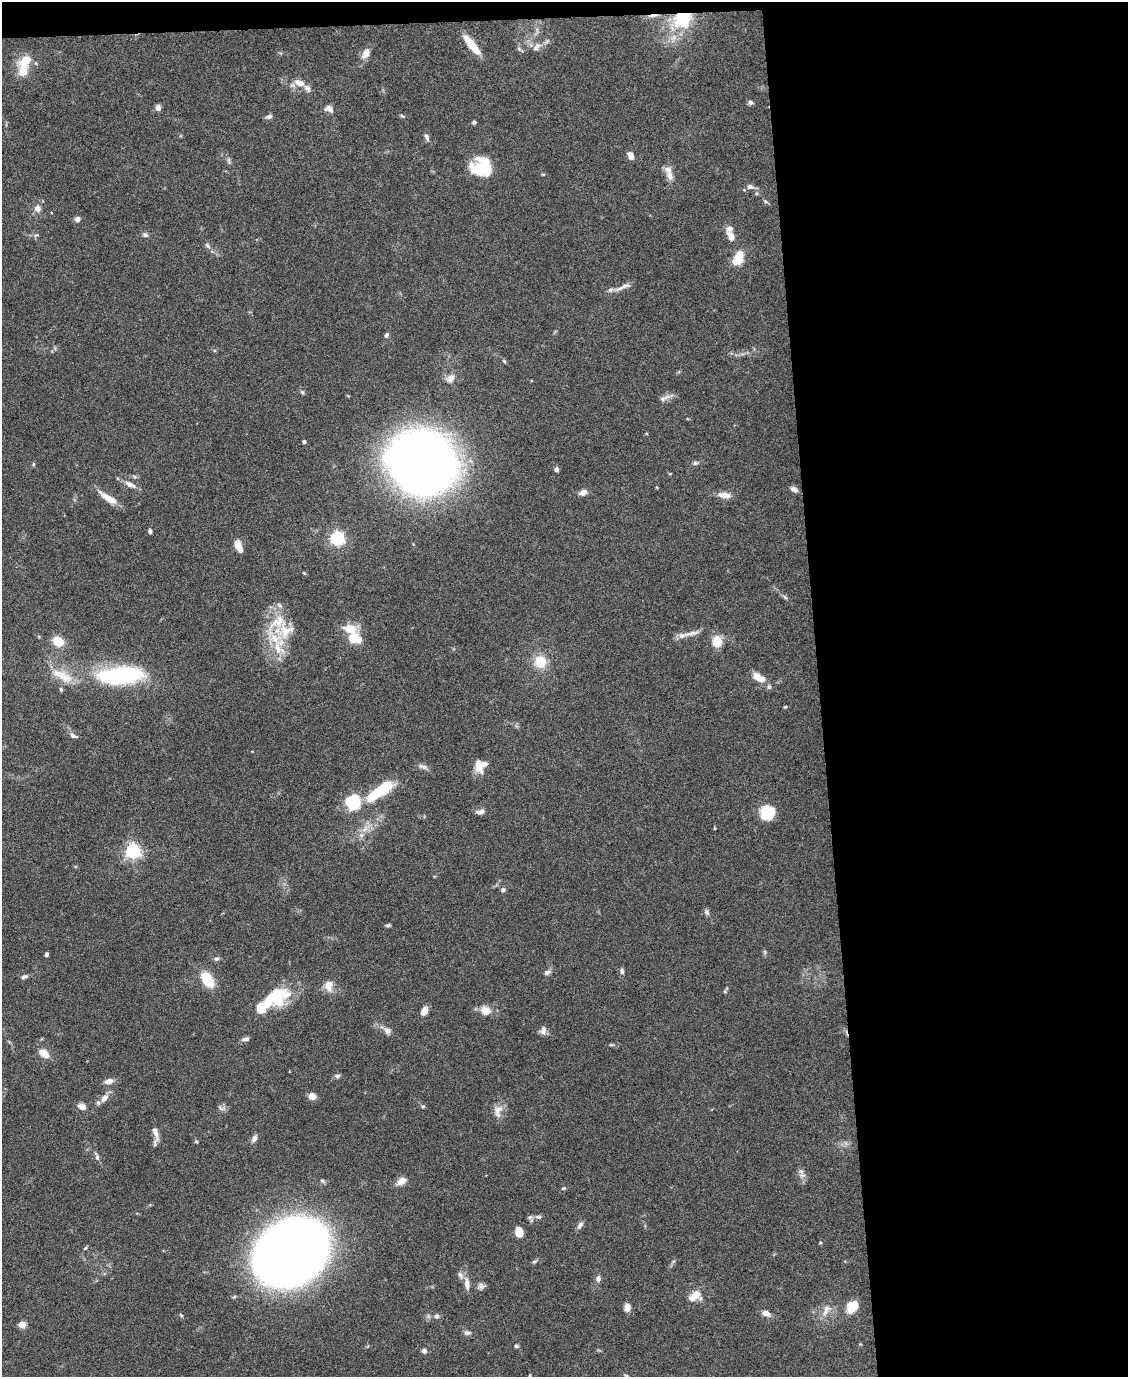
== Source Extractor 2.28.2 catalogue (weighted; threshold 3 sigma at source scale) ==
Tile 4 of 4 x 3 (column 4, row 1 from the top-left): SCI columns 3382-4507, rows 2979-4353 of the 4507 x 4480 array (HDU 1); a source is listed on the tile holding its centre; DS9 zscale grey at full resolution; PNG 1130 x 1379 px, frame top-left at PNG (2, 2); no overlay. Shown black and unused: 29% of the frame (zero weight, under 4 of 8 exposures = <1% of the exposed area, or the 3 px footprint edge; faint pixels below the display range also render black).
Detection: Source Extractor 2.28.2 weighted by HDU 2 'WHT'; one run over the whole footprint, this tile lists its part. Background 0.0544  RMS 0.0038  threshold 0.0155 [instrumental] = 3 sigma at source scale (4.09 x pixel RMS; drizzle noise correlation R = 1.36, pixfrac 0.8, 0.05/0.05 arcsec/px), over >= 5 px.
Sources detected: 142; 5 inside a brighter object's white glare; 1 cosmic-ray / hot-pixel residue — not listed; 11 inside a brighter listed object's ellipse — not listed separately; the other 125 listed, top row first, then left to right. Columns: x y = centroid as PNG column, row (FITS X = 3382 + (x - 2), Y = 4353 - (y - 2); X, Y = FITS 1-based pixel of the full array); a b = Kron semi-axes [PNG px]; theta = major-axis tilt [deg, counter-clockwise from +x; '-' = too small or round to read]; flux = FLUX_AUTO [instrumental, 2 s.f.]
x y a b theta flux
682 19 26 22 29 17
471 45 24 7 -51 8.1
537 47 13 7 52 1.9
519 49 6 4 -46 0.64
366 54 14 8 64 2.8
25 61 20 12 49 7.9
299 83 13 8 -19 3.2
750 102 6 5 - 1.1
158 108 6 5 - 1.8
329 109 11 8 -15 1.8
402 116 6 4 -25 0.48
269 117 8 5 16 1
474 122 4 4 - 0.76
427 137 10 5 -68 1.1
630 155 8 6 -67 2.1
229 161 10 4 -79 0.84
483 167 18 15 -19 14
543 174 6 3 -18 0.35
670 175 14 9 -68 2.5
750 187 9 6 -10 1.3
765 201 7 4 -32 0.57
37 208 9 9 - 2.1
77 219 7 7 - 1.1
145 235 8 6 -17 0.95
731 237 14 8 -65 2.9
207 245 11 4 -50 0.95
738 258 17 9 64 7.5
623 287 28 5 22 2.5
386 335 8 5 70 0.78
504 361 5 5 - 0.54
450 378 14 10 37 2.6
302 392 5 5 - 0.54
664 398 18 6 25 1.7
304 442 4 4 - 0.58
424 461 47 33 -54 510
695 463 7 6 - 0.73
33 464 6 4 90 0.43
556 469 5 5 - 1
670 474 5 3 - 0.26
130 484 14 7 -28 2.5
794 489 9 6 -23 1.4
583 492 10 6 20 1.8
724 495 18 7 -7 2.7
108 498 26 7 -34 4.8
150 531 4 4 - 0.87
337 538 6 6 - 82
238 546 12 6 -71 5.2
304 573 6 3 -18 0.33
785 597 7 4 -45 0.62
278 622 37 19 37 12
350 629 17 11 -19 5.9
690 634 27 6 10 3.1
354 639 11 7 -12 8.3
58 641 12 10 -31 5.8
717 641 12 10 -85 5.4
279 647 33 17 84 12
540 662 13 13 - 7.5
120 675 42 15 6 54
759 677 18 8 -25 4.6
65 678 20 16 -28 6.6
785 707 5 4 - 0.33
73 736 10 5 -27 1.2
478 766 18 9 -78 3.7
423 767 14 5 -18 1.3
383 788 29 9 37 20
354 802 13 11 -64 23
480 812 11 6 14 1.4
768 813 14 14 - 11
715 828 5 3 - 0.31
133 851 6 6 - 110
503 890 5 5 - 0.89
707 912 8 6 -65 0.95
388 925 7 4 12 0.58
765 952 6 4 -72 0.51
47 955 4 3 - 0.71
217 959 7 6 - 0.76
622 971 8 5 -82 0.78
547 972 9 6 28 1
24 977 8 5 22 0.95
208 980 15 9 -55 11
328 986 12 10 -83 3.6
276 996 25 17 29 21
424 1011 9 5 64 3.5
485 1011 12 10 -39 3.8
543 1030 11 7 80 1.5
387 1031 11 8 -42 1.7
245 1039 10 5 8 1.1
611 1045 8 3 -12 0.52
44 1053 12 7 -37 4.3
337 1076 7 5 17 0.86
109 1081 11 6 14 2.2
312 1096 7 7 - 2.7
104 1098 12 8 44 2.5
82 1106 7 5 -21 3.1
423 1106 5 4 - 0.48
498 1111 18 12 78 3.3
155 1133 19 6 -75 2.2
254 1139 10 6 57 1.4
97 1157 13 5 -72 1.1
801 1171 9 6 -39 1.2
322 1181 7 5 -40 0.61
402 1181 13 8 30 3
563 1188 6 4 19 0.46
539 1217 8 5 0 0.87
580 1225 12 6 54 1.1
519 1232 11 8 -77 3.5
820 1243 5 3 - 0.32
85 1248 5 4 - 0.47
291 1253 52 39 36 810
534 1261 8 5 36 0.65
461 1275 12 6 -60 1.3
598 1279 7 6 - 1.4
467 1284 16 6 -86 2.5
481 1286 9 8 - 1.3
694 1296 18 10 38 4.2
627 1307 8 6 85 2.5
852 1307 16 11 53 5.5
826 1308 13 8 -15 2.3
766 1313 11 7 -28 1.9
437 1316 7 6 - 1.1
22 1324 5 4 - 8.3
467 1333 9 6 -4 0.96
516 1346 4 4 - 0.71
424 1351 7 6 - 1
530 1375 4 3 - 0.27
Overlapping masked pixels (flux is a lower limit): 1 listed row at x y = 682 19